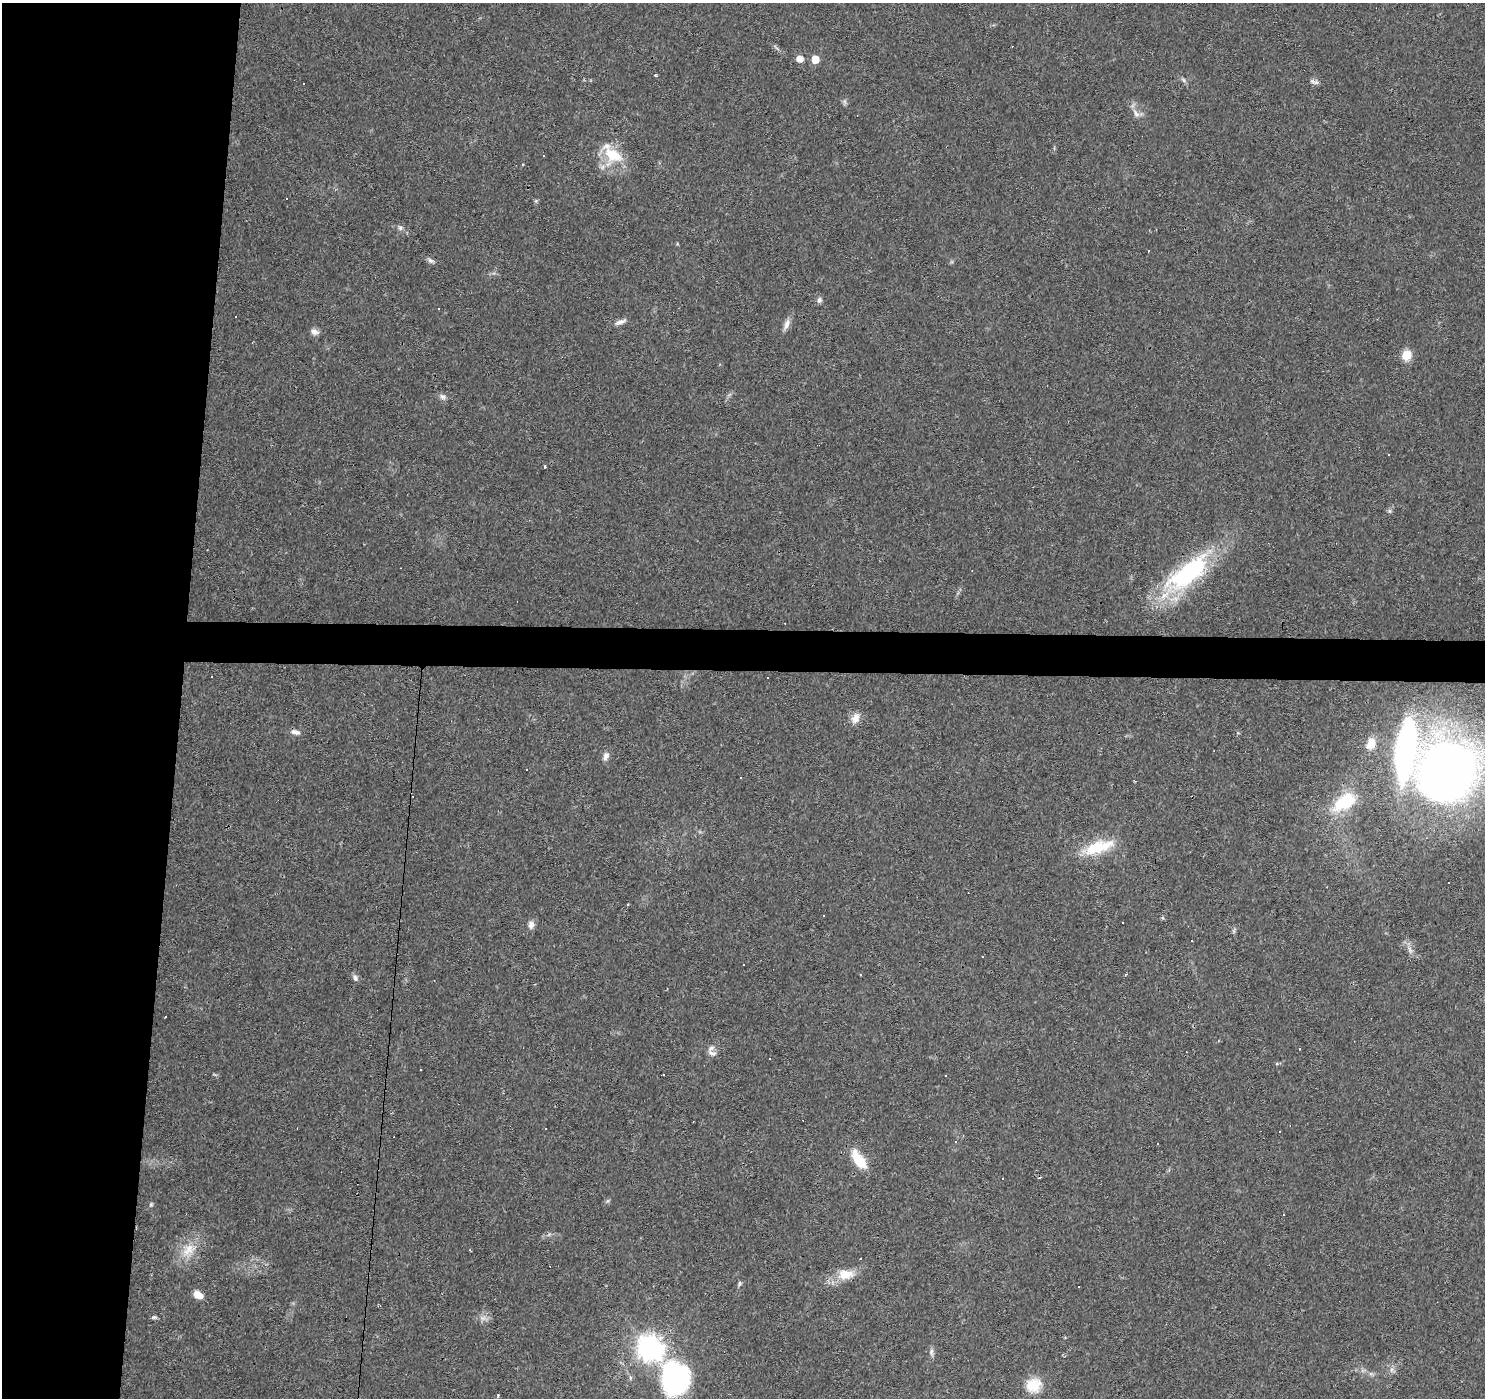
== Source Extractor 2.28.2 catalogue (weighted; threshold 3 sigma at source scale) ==
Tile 4 of 3 x 3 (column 1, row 2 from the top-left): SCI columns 1-1483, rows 1622-3017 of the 4453 x 4693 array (HDU 1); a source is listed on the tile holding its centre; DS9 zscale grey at full resolution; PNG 1487 x 1400 px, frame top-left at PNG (2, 3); no overlay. Shown black and unused: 15% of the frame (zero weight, under 3 of 4 exposures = <1% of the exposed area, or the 3 px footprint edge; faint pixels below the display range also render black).
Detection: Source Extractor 2.28.2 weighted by HDU 2 'WHT'; one run over the whole footprint, this tile lists its part. Background 0.0271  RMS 0.0037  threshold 0.0166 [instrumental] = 3 sigma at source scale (4.5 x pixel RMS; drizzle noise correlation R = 1.50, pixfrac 1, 0.0396/0.0396 arcsec/px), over >= 5 px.
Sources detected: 99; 31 cosmic-ray / hot-pixel residue — not listed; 2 inside a brighter listed object's ellipse — not listed separately; the other 66 listed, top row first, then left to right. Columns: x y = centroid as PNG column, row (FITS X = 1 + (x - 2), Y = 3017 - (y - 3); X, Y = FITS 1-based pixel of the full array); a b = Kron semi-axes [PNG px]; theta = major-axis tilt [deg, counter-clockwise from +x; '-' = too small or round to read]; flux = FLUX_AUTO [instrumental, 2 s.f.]
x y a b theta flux
800 59 5 5 - 3.8
815 59 5 5 - 7
656 75 4 4 - 0.48
1184 80 8 5 -46 0.84
1316 82 9 8 - 1.2
845 102 7 4 -71 0.73
1136 113 15 6 -58 2.2
613 155 28 15 -29 12
543 156 3 2 - 0.45
602 167 10 6 49 1.7
287 199 3 3 - 2
536 201 6 5 - 0.52
400 228 8 7 - 1.1
430 261 10 5 -30 1.1
819 300 8 6 76 1
620 322 17 6 21 1.8
787 324 16 7 69 2.3
314 332 10 7 -24 1.8
1407 355 12 11 - 4.4
443 396 10 7 -14 1.3
545 467 3 3 - 1.3
1187 573 73 25 39 48
856 718 15 10 62 3.1
295 732 13 6 -11 1.9
1371 744 11 8 73 5.7
1406 749 73 24 83 85
606 756 10 6 73 1.9
526 769 3 2 - 0.24
1447 770 40 37 60 380
1135 781 4 2 - 0.31
1344 802 35 18 36 15
1097 847 37 13 18 15
824 915 2 2 - 0.32
1163 918 5 3 - 0.45
531 925 10 8 81 1.9
1234 931 7 4 -90 0.65
1192 940 3 2 - 0.49
1410 950 13 5 -72 1.8
983 957 3 2 - 0.32
744 965 3 3 - 0.82
860 975 3 2 - 0.28
355 978 9 7 -61 1.2
166 1017 3 3 - 1.4
711 1048 12 7 51 1.7
1299 1049 2 2 - 0.35
945 1076 2 2 - 0.26
1279 1131 3 2 - 0.24
956 1142 3 3 - 0.63
859 1160 20 9 -54 12
1003 1178 3 3 - 0.97
607 1201 6 4 70 0.57
151 1204 6 5 - 0.54
1283 1214 2 2 - 0.33
189 1250 21 18 63 8.1
861 1259 3 2 - 0.44
846 1274 21 13 1 6.7
739 1283 7 5 59 0.67
198 1295 11 7 -29 3.6
154 1317 6 5 - 0.76
483 1318 10 7 -14 1.7
650 1348 9 9 - 300
931 1352 11 6 -86 1.2
1391 1369 10 4 90 1.1
674 1379 36 30 -77 56
1034 1385 19 17 32 7.6
498 1395 4 3 - 0.62
Overlapping masked pixels (flux is a lower limit): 1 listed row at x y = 1187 573
Isophote crosses this tile's border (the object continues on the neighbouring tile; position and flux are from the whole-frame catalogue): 1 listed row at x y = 1447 770
Unlisted compact peaks at least as high as the median listed source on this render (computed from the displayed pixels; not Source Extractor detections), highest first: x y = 1390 511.